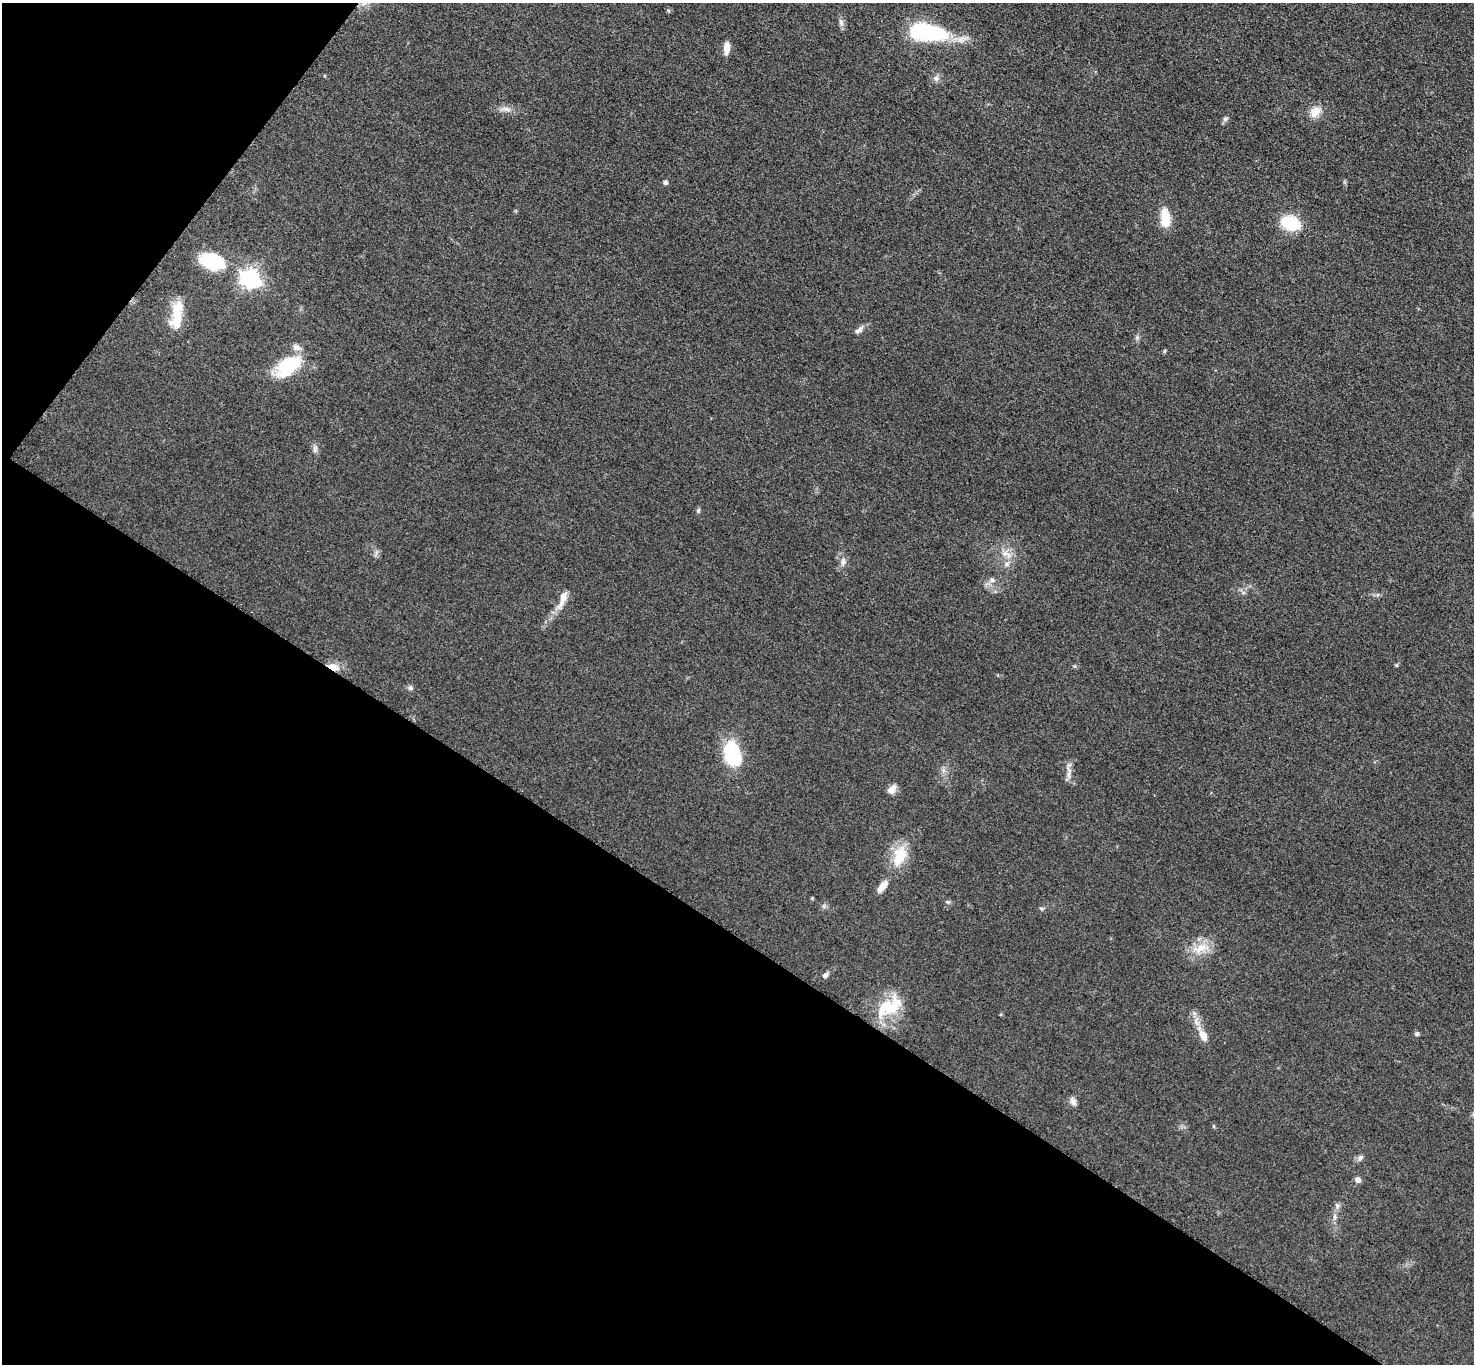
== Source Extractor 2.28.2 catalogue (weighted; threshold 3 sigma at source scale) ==
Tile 9 of 4 x 4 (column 1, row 3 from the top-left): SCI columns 13-1484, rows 1525-2886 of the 5910 x 5915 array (HDU 1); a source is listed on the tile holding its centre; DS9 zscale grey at full resolution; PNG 1476 x 1366 px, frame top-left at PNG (2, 3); no overlay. Shown black and unused: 36% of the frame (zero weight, under 3 of 5 exposures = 1% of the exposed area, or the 3 px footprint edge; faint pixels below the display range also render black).
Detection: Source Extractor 2.28.2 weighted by HDU 2 'WHT'; one run over the whole footprint, this tile lists its part. Background 0.053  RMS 0.0057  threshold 0.0257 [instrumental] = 3 sigma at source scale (4.5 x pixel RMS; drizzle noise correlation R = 1.50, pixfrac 1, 0.05/0.05 arcsec/px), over >= 5 px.
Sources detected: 47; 1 inside a brighter object's white glare — not listed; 3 inside a brighter listed object's ellipse — not listed separately; the other 43 listed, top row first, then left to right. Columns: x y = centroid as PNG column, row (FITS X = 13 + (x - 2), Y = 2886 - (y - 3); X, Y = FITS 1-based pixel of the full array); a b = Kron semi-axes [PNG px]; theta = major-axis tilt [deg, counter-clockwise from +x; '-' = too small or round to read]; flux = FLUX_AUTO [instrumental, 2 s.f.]
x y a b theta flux
841 22 10 6 -70 2
921 31 26 11 -6 78
726 48 12 6 86 5.7
936 78 8 8 - 2.3
506 109 18 5 -9 3.3
1315 112 16 11 49 6.3
1225 119 7 6 - 1.4
665 182 5 5 - 1.8
1165 219 19 9 -86 15
1291 223 14 10 -19 35
212 261 28 17 -15 30
250 278 8 7 - 280
177 315 37 13 81 15
859 330 13 6 39 2.6
1137 337 6 6 - 1.2
1164 351 6 3 70 0.66
288 365 27 15 39 36
315 449 10 6 84 2
698 511 7 5 -71 0.95
1007 554 17 7 -29 4.8
843 562 11 7 79 2.7
1007 564 8 6 17 2.1
992 580 8 6 -17 1.8
561 603 23 8 62 5.8
333 667 15 8 -21 5.9
410 688 7 6 - 1.3
733 755 26 15 -71 38
1069 770 22 6 -85 3.8
891 789 12 8 48 3.8
899 856 30 16 70 16
882 886 16 7 50 5.4
812 898 4 4 - 0.53
948 902 6 4 -41 0.88
1041 908 6 4 -41 0.81
1201 948 26 12 15 11
825 975 8 6 40 1.9
887 1008 36 22 37 24
1417 1034 6 5 - 1.2
1203 1035 22 9 -61 7.1
1073 1101 12 7 -59 2.4
1360 1158 8 6 56 1.6
1357 1179 6 5 - 3
1337 1206 9 6 -80 1.8
Overlapping masked pixels (flux is a lower limit): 1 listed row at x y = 333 667